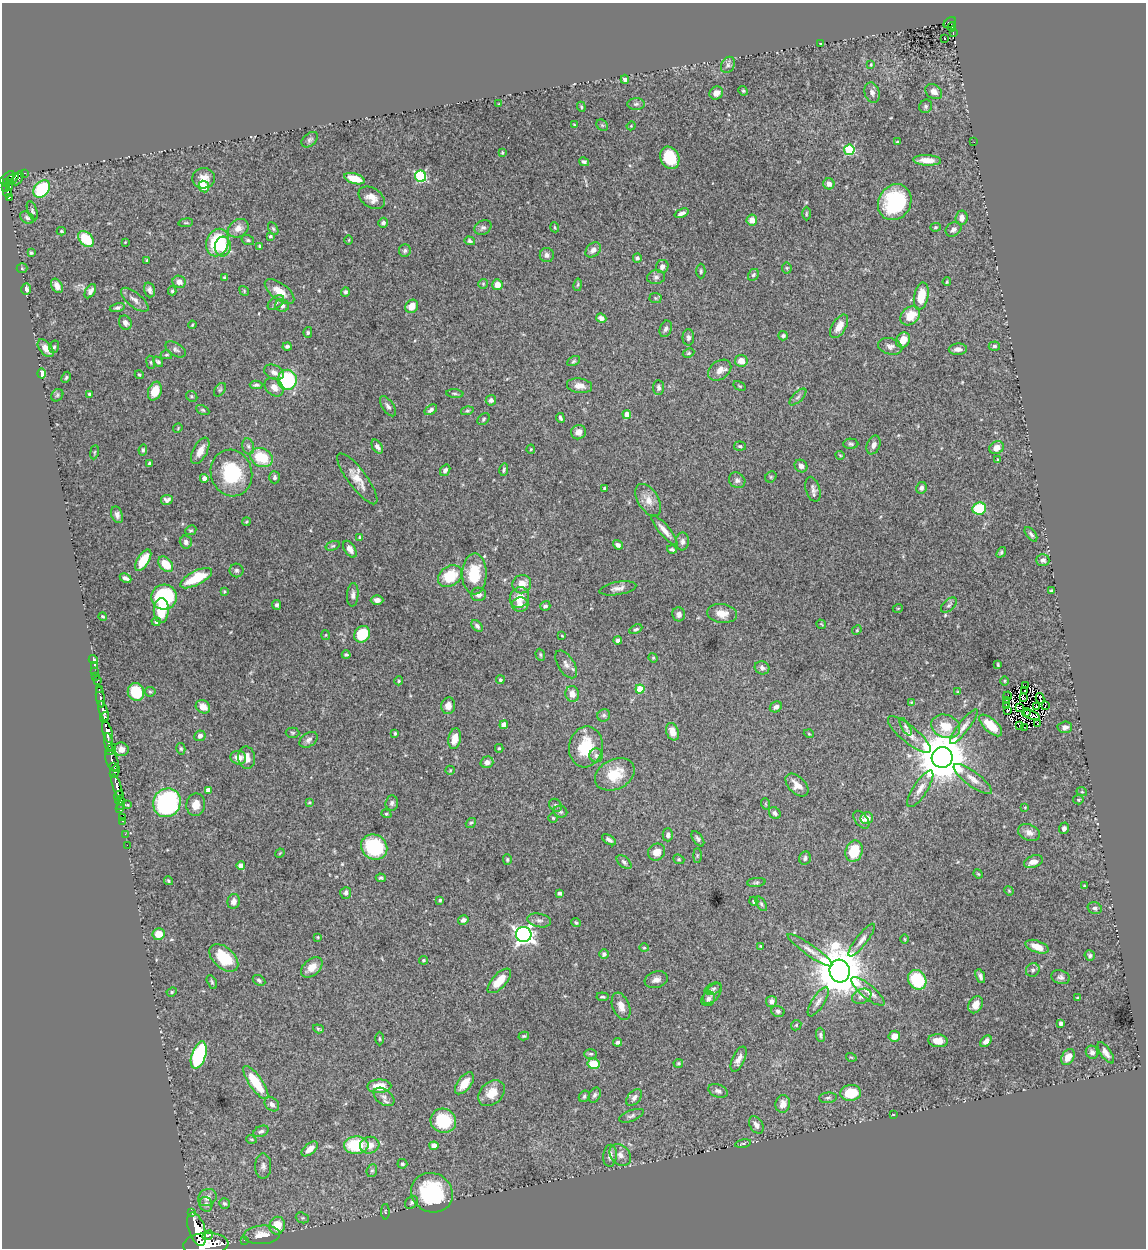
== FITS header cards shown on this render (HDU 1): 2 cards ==
NAXIS1  =                 1144
NAXIS2  =                 1246

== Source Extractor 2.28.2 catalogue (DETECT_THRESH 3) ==
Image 1144 x 1246 px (HDU 1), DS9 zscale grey, 1 PNG px = 1 image px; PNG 1148 x 1250 px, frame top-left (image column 1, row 1246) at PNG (2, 3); each listed source drawn as its Kron ellipse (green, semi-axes under 4 px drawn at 4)
Background 1.61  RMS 0.02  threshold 0.0605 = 3 sigma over >= 5 px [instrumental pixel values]
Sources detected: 466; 2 with non-positive FLUX_AUTO (blend fragments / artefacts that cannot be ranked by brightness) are neither listed nor drawn; the other 464 listed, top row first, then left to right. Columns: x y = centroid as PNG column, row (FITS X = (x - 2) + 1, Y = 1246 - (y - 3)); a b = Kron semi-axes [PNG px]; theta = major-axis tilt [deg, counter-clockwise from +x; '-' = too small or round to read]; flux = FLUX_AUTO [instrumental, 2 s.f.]
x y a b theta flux
950 23 7 5 36 130
952 27 4 3 - 84
953 33 4 2 - 33
945 38 3 3 - 3.3
821 44 4 2 - 0.96
728 65 8 6 58 4.4
871 65 3 2 - 1.3
625 79 4 4 - 3.6
743 91 5 4 - 1.9
934 92 9 7 -34 8.9
716 93 7 6 - 7.8
872 93 10 7 -74 5.7
498 104 4 2 - 0.89
636 104 8 6 2 3.5
926 106 7 6 - 2.9
581 107 5 4 - 1.8
574 125 4 3 - 1.4
602 125 6 5 - 2.1
631 126 4 3 - 1.2
310 140 9 6 41 3.7
897 142 3 2 - 1.6
974 142 2 2 - 2.8
849 150 5 5 - 110
502 153 3 2 - 1.4
670 158 11 9 -62 45
927 160 14 5 -3 15
584 162 5 4 - 2.8
25 173 3 2 - 35
421 176 6 5 - 120
7 178 9 4 39 500
18 178 8 4 62 360
204 178 11 10 - 13
12 179 7 3 44 290
354 179 10 5 -17 28
7 183 4 3 - 140
829 184 5 5 - 6.7
204 186 6 5 - 22
6 187 3 2 - 120
10 187 4 3 - 220
42 189 10 7 49 110
7 193 4 3 - 280
9 197 3 3 - 210
372 198 14 9 -34 13
895 202 19 16 59 110
32 211 10 4 -69 2.9
682 213 7 4 23 5.1
806 214 7 3 89 1.5
27 218 7 5 -34 3.2
961 218 7 6 - 6.8
752 220 5 5 - 12
186 223 7 3 8 1.8
383 223 5 4 - 3
555 227 5 3 - 1.6
935 227 5 4 - 1.9
238 228 11 8 32 9.6
483 228 9 7 28 3.9
273 229 7 4 -62 2.4
953 229 8 6 33 4.9
61 231 4 3 - 1.8
270 236 4 3 - 2.5
86 239 9 6 -46 51
248 240 6 5 - 2.6
349 240 5 3 - 1.1
470 241 5 4 - 2.3
125 242 3 3 - 0.88
217 243 14 11 68 73
259 246 4 3 - 1.3
223 247 10 8 85 23
405 250 6 6 - 3.2
593 250 9 6 44 6.9
31 253 4 3 - 1.7
547 255 7 7 - 4.7
637 258 5 4 - 2.6
146 260 3 2 - 1.5
662 267 7 6 - 6.6
22 268 5 5 - 1.7
787 268 5 5 - 1.8
701 271 7 4 89 2.4
753 275 6 5 - 2.6
224 277 3 3 - 2.2
656 277 9 7 7 4.4
179 282 6 6 - 8.6
947 282 4 3 - 1.7
483 284 5 5 - 1.6
497 285 5 5 - 13
578 285 6 3 80 1.6
57 286 7 5 -60 7.7
26 289 5 4 - 5.8
149 290 7 5 -73 4.6
90 291 8 4 58 4.9
172 291 4 3 - 2.1
244 291 5 4 - 1.6
280 292 17 8 -37 18
345 292 4 4 - 2.7
921 296 14 7 79 28
655 298 6 5 - 2.2
135 300 17 7 -39 8.1
276 303 9 5 39 3.8
282 305 7 6 - 5.7
412 306 7 6 - 16
117 308 7 4 13 2.7
910 316 11 8 42 26
601 318 5 4 - 6.1
125 323 7 6 - 5.2
192 325 4 3 - 1.2
839 326 13 7 59 15
666 329 8 5 69 4
308 332 5 4 - 2.1
783 336 5 4 - 3.4
688 337 8 6 -89 4.7
903 340 8 6 56 15
287 346 4 4 - 3.1
890 346 12 8 -14 6.4
994 346 6 4 2 2.5
54 347 6 5 - 2.3
46 348 10 6 -50 11
176 349 11 6 -31 4.4
958 349 9 5 4 6.8
689 353 6 4 26 2
166 355 6 4 2 1.9
573 361 7 4 28 2
741 361 6 6 - 12
151 362 6 3 -82 1.7
158 362 6 4 -48 2.8
720 370 13 9 36 11
274 372 10 7 -24 6.2
42 374 5 4 - 22
139 375 4 3 - 1.8
66 377 6 4 63 2.2
287 380 10 9 - 120
256 385 6 3 1 3
580 386 13 7 -8 10
739 386 6 4 -33 1.6
274 387 10 8 -43 11
658 387 7 5 -86 3.4
220 390 7 5 53 2.5
155 391 9 6 70 21
89 394 4 3 - 1.8
455 394 8 3 -5 2.5
57 395 7 5 48 2.4
192 396 6 5 - 2.4
798 397 11 5 45 3.9
491 400 5 5 - 4.1
388 406 11 5 -55 4.6
203 410 7 4 -26 2.1
431 410 7 4 35 3.8
467 411 6 4 17 2.1
627 414 4 4 - 12
560 418 5 3 - 2.5
483 419 7 5 45 2.4
178 428 5 4 - 1.4
578 432 7 7 - 8.3
851 444 7 5 -2 2.9
874 445 10 6 68 5.7
248 446 8 6 -73 3.8
740 446 6 4 -5 2.1
377 447 8 4 -57 4.7
996 448 7 6 - 12
531 449 4 4 - 1.5
143 450 5 4 - 2.6
200 451 14 7 62 12
94 452 7 3 81 1.6
840 455 4 3 - 1.1
261 458 12 9 -27 46
998 460 4 3 - 1.7
149 463 3 3 - 1.8
801 466 7 6 - 4.8
445 470 6 4 56 4.5
504 470 6 3 77 2.5
231 473 23 20 -74 78
274 477 6 5 - 3.2
771 477 6 5 - 1.8
204 478 4 4 - 6.1
357 479 31 9 -53 20
737 480 8 7 - 4.6
605 488 4 3 - 3.1
921 488 6 5 - 4.6
813 489 13 7 -73 5.8
167 500 6 5 - 4.6
648 500 18 10 -58 15
979 509 7 6 - 51
117 515 8 5 -72 4.9
246 522 4 3 - 1.3
191 530 6 4 26 2.1
664 530 19 5 -49 11
1031 534 8 4 -53 3.3
360 537 4 4 - 1.9
682 541 9 6 81 5
186 542 6 6 - 4.8
618 545 5 4 - 4.8
333 546 7 4 18 2.4
350 549 9 5 -57 7.4
672 549 5 3 - 2.8
1001 552 6 4 53 2.2
143 560 12 5 57 27
1043 560 6 6 - 5.1
166 564 9 6 -47 27
236 570 7 7 - 3.5
474 574 20 12 89 49
450 576 13 9 35 46
126 578 6 3 -26 4.2
196 578 17 7 28 51
522 584 9 9 - 15
618 588 19 6 10 8
224 591 4 3 - 1.6
1051 591 4 3 - 2
479 594 7 7 - 7.1
353 595 12 5 86 5.5
164 597 13 12 - 120
519 598 11 9 59 16
377 600 6 4 0 6.1
277 605 5 4 - 3
520 605 8 7 - 8.1
949 605 9 5 43 3.4
545 606 5 4 - 2.7
898 608 5 3 - 1
161 610 12 7 89 36
722 613 15 9 -7 15
679 614 7 6 - 5.5
103 616 4 4 - 1.7
156 622 4 4 - 3.5
821 624 5 3 - 1
477 626 7 4 -48 3.3
636 629 7 4 27 2.6
857 630 5 4 - 1.4
362 634 9 7 52 47
326 635 5 3 - 1.1
562 636 4 3 - 1
618 641 4 3 - 3.6
346 655 4 3 - 2.5
540 655 6 4 -70 2.1
653 658 5 4 - 1.6
93 660 4 3 - 35
566 664 16 8 -58 7.6
998 665 4 3 - 1.5
94 666 2 2 - 15
762 668 7 6 - 4.3
95 671 2 2 - 20
96 677 3 2 - 36
500 680 4 4 - 1.8
97 681 4 3 - 93
399 681 4 4 - 1.7
1005 681 5 3 - 1.3
1025 686 2 2 - 1.2
640 689 4 4 - 42
99 690 3 2 - 150
1025 691 3 2 - 0.4
136 692 9 8 - 42
150 692 5 5 - 2
958 692 4 4 - 1.5
572 694 8 6 -79 12
1007 696 4 2 - 0.78
100 697 10 3 -83 520
1023 697 4 2 - 2
1040 698 5 2 - 0.39
1006 700 2 2 - 3
911 702 4 4 - 1.3
448 706 8 7 - 10
1006 706 3 2 - 1.9
1036 706 2 2 - 2.2
1045 706 2 2 - 0.18
203 707 7 6 - 14
776 707 6 5 - 6.2
1019 707 3 2 - 2.4
104 711 10 4 -72 1900
1007 711 4 2 - 1.5
1026 713 4 2 - 1.8
604 715 6 6 - 3.2
1032 715 8 2 -22 0.69
105 717 5 3 - 780
1037 724 2 2 - 0.38
504 725 4 4 - 11
991 725 14 6 -43 28
946 726 15 11 -20 27
1020 726 3 2 - 1.1
906 727 10 4 -62 2.7
964 727 21 5 52 8.4
1024 727 3 2 - 0.91
1065 727 7 5 2 5.9
108 732 11 4 -74 2700
672 732 9 6 -70 14
292 733 7 5 -2 2
395 733 3 3 - 1.7
809 734 5 3 - 1.1
909 734 27 8 -39 13
200 736 6 5 - 4.9
455 739 10 6 78 18
309 740 10 6 35 5.2
109 742 9 3 -79 670
586 747 20 16 79 50
499 748 4 4 - 1.7
121 749 7 6 - 8.7
181 749 6 4 -75 2.2
111 750 6 3 54 470
596 755 7 6 - 3.5
942 757 10 10 - 7500
238 758 8 6 -15 13
247 758 11 8 -81 11
112 761 12 6 -69 1100
487 762 6 5 - 8.2
114 767 3 2 - 340
450 770 5 4 - 1.4
115 772 7 4 63 250
615 774 21 15 26 37
973 779 23 7 -37 12
797 785 14 8 -44 13
117 787 13 4 -72 1900
920 789 21 7 57 11
208 790 4 4 - 7.4
1082 792 5 3 - 1.3
119 795 5 3 - 700
120 800 5 4 - 790
1078 800 5 4 - 1.6
309 802 4 4 - 1.5
167 803 15 13 59 210
392 803 7 6 - 3.4
766 804 6 3 -71 1.3
121 805 3 2 - 130
127 805 4 2 - 1.5
196 805 11 9 80 12
556 805 7 5 -47 2.8
1025 807 3 3 - 1.1
120 809 4 3 - 70
560 812 7 6 - 2.9
775 813 6 5 - 3.9
386 814 5 4 - 1.8
122 817 2 2 - 12
553 818 5 4 - 1.7
867 818 6 6 - 11
861 820 10 6 -51 5.3
122 821 3 2 - 40
471 823 5 4 - 1.9
1064 828 6 5 - 4
1029 833 11 8 -22 8.1
125 834 2 2 - 21
668 835 6 5 - 4
698 839 9 4 -55 3.4
609 840 8 4 -32 4
127 845 2 2 - 12
374 847 13 12 - 81
854 851 11 8 71 44
657 852 9 8 - 12
280 853 5 4 - 1.1
697 855 7 4 90 1.8
805 858 7 5 78 3.5
679 859 6 4 -22 1.8
507 860 5 4 - 1.9
624 862 9 5 -42 3.6
1033 862 10 6 20 10
241 866 4 4 - 9.3
978 874 5 4 - 1.4
381 878 5 4 - 2.5
168 881 4 3 - 1.7
756 882 9 4 5 2.4
1084 886 3 2 - 1
1009 891 5 4 - 1.3
346 893 6 5 - 4.5
560 893 4 3 - 3.3
440 900 4 4 - 2.2
234 901 7 6 - 5.9
754 901 5 4 - 3.2
761 904 8 4 -59 2.6
1095 908 7 6 - 3.3
463 920 5 4 - 4
539 920 12 6 -11 5.1
576 923 5 3 - 1.9
158 934 6 6 - 18
524 934 7 7 - 570
318 937 4 3 - 1.2
905 939 4 3 - 1
861 940 20 5 52 7.7
761 946 4 3 - 1.3
1037 947 12 6 -21 15
644 948 4 4 - 1.5
810 950 27 5 -35 10
604 954 5 4 - 4.1
1090 955 5 5 - 3
224 958 17 10 -42 46
423 960 4 4 - 2.1
312 967 12 8 41 14
1033 970 7 6 - 3.6
840 971 11 10 - 7200
980 976 7 4 -68 4.2
1061 977 9 6 -18 4.5
259 980 7 5 -31 3
656 980 12 8 17 7.1
917 980 10 8 -54 68
499 981 15 7 47 25
212 982 7 4 -61 2.2
713 989 9 5 24 3.3
868 991 21 7 -40 11
172 992 5 4 - 1.8
712 993 12 7 50 6.2
862 996 10 7 22 6.6
602 997 6 3 -7 1.7
1078 998 3 3 - 1.9
708 999 8 6 53 4.6
771 1001 5 5 - 4.5
818 1002 17 6 57 7.1
976 1005 9 6 63 13
621 1006 14 8 -68 11
778 1011 6 5 - 3.2
1061 1023 4 4 - 3.9
796 1025 5 4 - 1.8
318 1029 6 3 -19 2.2
821 1035 7 4 -86 2.9
524 1036 5 4 - 1.8
894 1036 6 5 - 12
379 1039 7 3 -89 1.6
938 1041 10 6 -7 14
986 1041 6 4 45 7.4
617 1042 4 3 - 3.4
1092 1052 7 6 - 5.4
1106 1053 12 5 -55 7.1
591 1054 6 4 1 2.2
199 1055 14 7 72 140
851 1057 5 3 - 1.2
1068 1057 8 6 57 12
739 1059 13 6 65 9.3
678 1063 5 4 - 2.1
593 1064 6 5 - 31
256 1083 20 6 -55 47
464 1083 13 6 52 21
379 1086 12 7 2 22
718 1091 10 6 -19 5.1
492 1093 15 11 42 20
851 1093 10 8 9 40
595 1095 8 5 63 3.4
584 1096 6 5 - 2.6
384 1097 11 7 -37 6
634 1098 10 6 48 5.2
828 1098 9 5 5 2.9
272 1104 8 6 -44 5
783 1104 9 7 80 10
893 1115 3 2 - 0.86
631 1116 13 5 21 4.2
443 1121 13 12 - 62
756 1125 9 6 -60 5.9
261 1131 8 5 24 3.2
251 1139 5 3 - 1.3
743 1144 8 3 10 1.9
356 1145 12 9 0 62
370 1145 10 8 15 12
434 1146 4 4 - 16
310 1149 9 5 40 13
620 1155 12 9 -45 8.7
610 1156 11 6 86 7
402 1164 5 5 - 2.4
263 1166 12 8 -90 6.1
372 1171 6 5 - 2.4
432 1193 21 19 -29 110
207 1197 10 8 34 8.3
412 1202 7 5 48 2.9
224 1203 6 5 - 2.3
206 1204 7 6 - 4.3
192 1212 3 2 - 160
385 1212 8 3 -88 1.5
302 1218 7 5 -19 2.6
277 1226 9 7 78 31
197 1229 17 8 -72 5100
208 1235 5 3 - 650
262 1235 18 9 4 20
244 1240 2 2 - 16
206 1244 22 11 4 9000
At the frame edge (FLAGS 8, measured only in part): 1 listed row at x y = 206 1244
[2 non-positive-flux detections neither listed nor drawn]